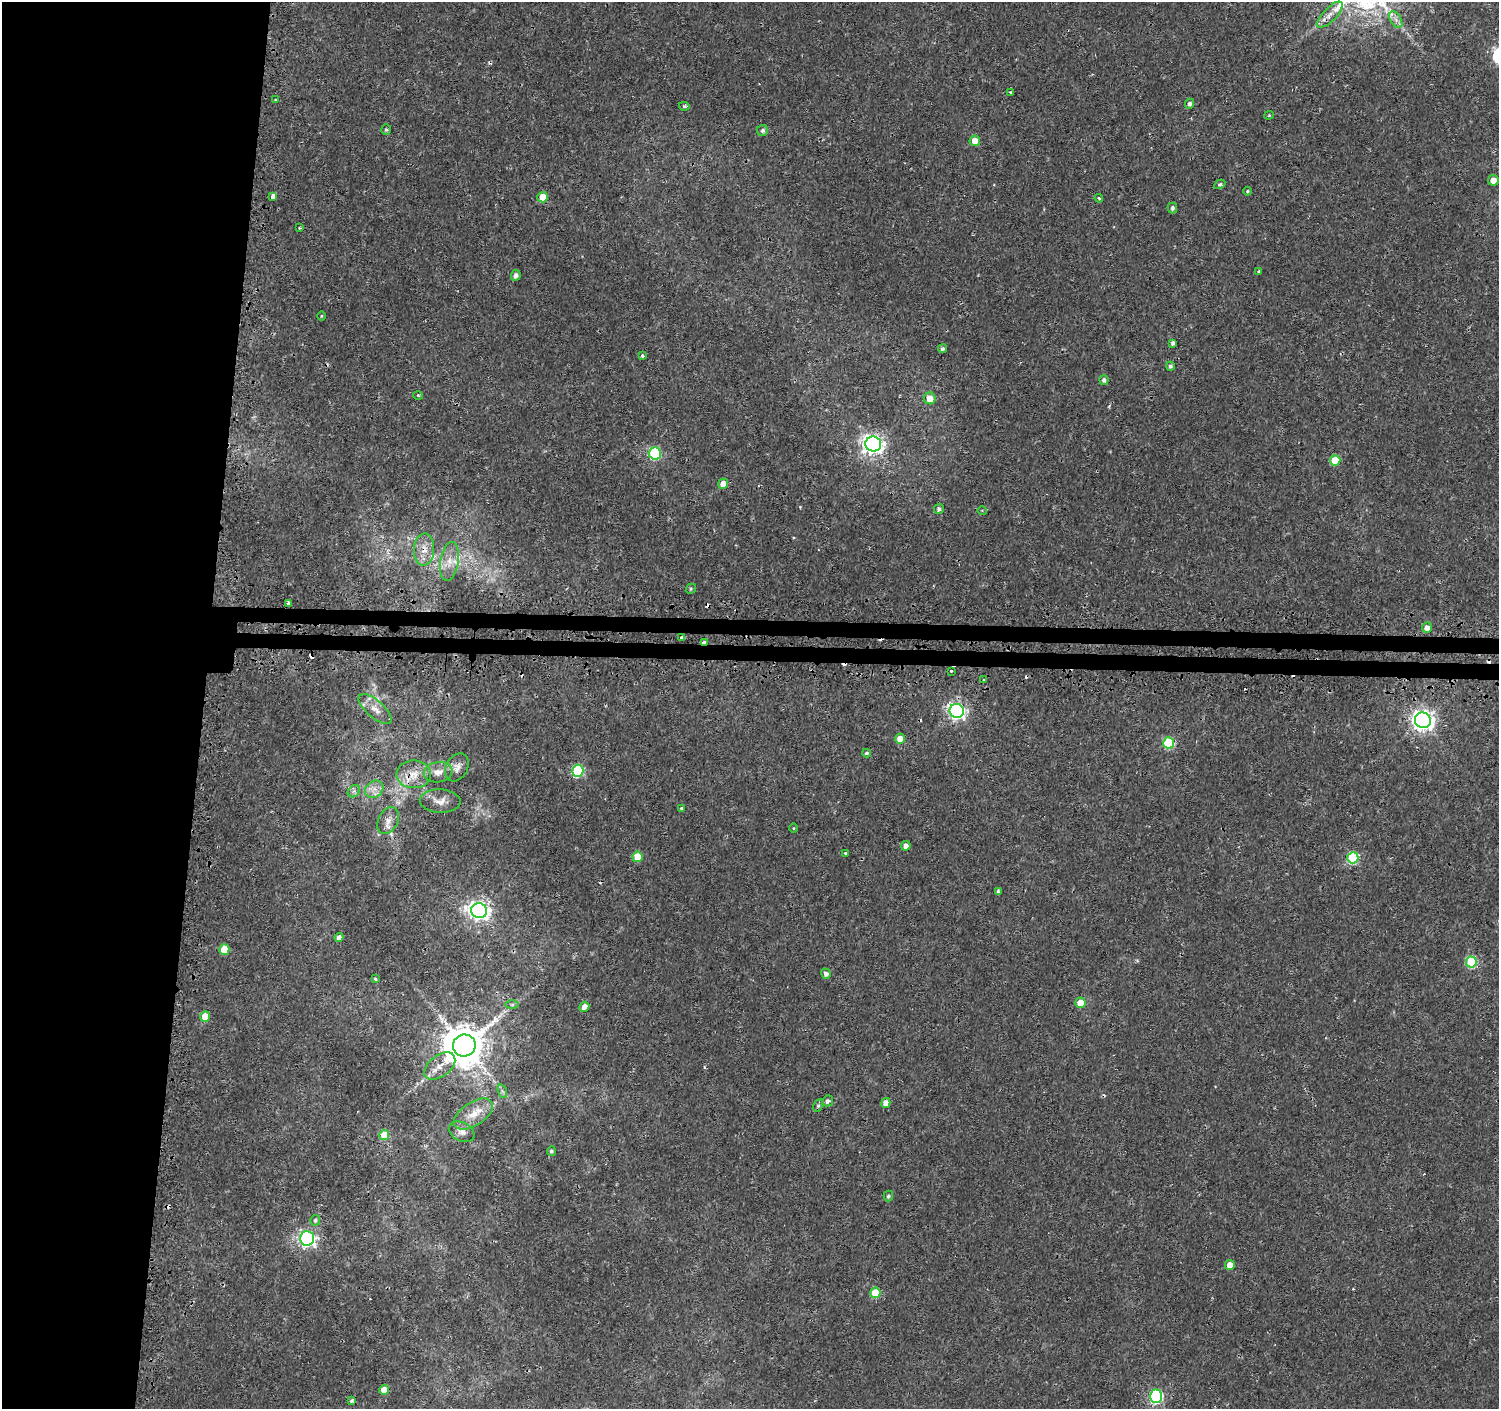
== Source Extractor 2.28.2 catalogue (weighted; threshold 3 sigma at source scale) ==
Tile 4 of 3 x 3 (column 1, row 2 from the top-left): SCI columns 24-1520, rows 1664-3070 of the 4548 x 4787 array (HDU 1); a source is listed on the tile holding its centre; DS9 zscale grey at full resolution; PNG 1501 x 1411 px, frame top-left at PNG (2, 2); each listed source drawn as its Kron ellipse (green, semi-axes under 4 px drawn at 4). Shown black and unused: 15% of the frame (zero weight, under 2 of 3 exposures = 3% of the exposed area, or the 3 px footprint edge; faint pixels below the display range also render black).
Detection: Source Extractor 2.28.2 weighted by HDU 2 'WHT'; one run over the whole footprint, this tile lists its part. Background 0.00318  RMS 0.0028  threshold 0.0124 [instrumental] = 3 sigma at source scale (4.5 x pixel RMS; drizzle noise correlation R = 1.50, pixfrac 1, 0.0396/0.0396 arcsec/px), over >= 5 px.
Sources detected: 105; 12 cosmic-ray / hot-pixel residue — neither listed nor drawn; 1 inside a brighter listed object's ellipse — not listed separately; the other 92 listed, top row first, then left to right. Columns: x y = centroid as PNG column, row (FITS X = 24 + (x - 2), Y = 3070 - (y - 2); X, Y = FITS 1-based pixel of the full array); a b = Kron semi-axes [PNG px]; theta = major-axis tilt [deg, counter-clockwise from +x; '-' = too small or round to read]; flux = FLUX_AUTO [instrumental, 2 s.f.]
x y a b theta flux
1330 15 17 6 45 2.4
1396 20 9 5 -59 1.2
1010 92 2 2 - 0.26
275 100 3 3 - 0.42
1190 104 5 4 - 0.9
684 106 5 3 - 0.49
1269 115 4 4 - 0.27
386 130 5 4 - 0.42
763 130 5 5 - 0.7
975 141 5 5 - 3.2
1493 180 5 5 - 2.3
1220 184 6 4 28 0.53
1247 191 4 3 - 0.3
273 197 4 3 - 15
543 197 5 5 - 3.8
1099 198 4 3 - 0.3
1172 208 5 4 - 0.68
299 228 3 3 - 0.27
1259 271 3 3 - 3.4
516 275 5 4 - 1.2
321 316 5 3 - 0.24
1173 343 4 4 - 0.85
942 349 4 4 - 0.63
642 356 4 3 - 2.1
1170 366 4 4 - 0.56
1104 380 5 4 - 0.88
418 395 5 3 - 0.32
930 398 6 6 - 2.7
873 444 8 7 - 140
655 453 6 6 - 28
1335 460 5 5 - 8.6
723 484 5 5 - 2.9
939 509 5 4 - 0.77
982 511 4 3 - 0.24
424 549 16 10 87 3.3
449 561 20 9 81 3.6
691 589 5 4 - 0.41
288 603 3 3 - 4.1
1427 627 5 5 - 2
681 638 3 3 - 0.46
704 642 4 3 - 3.4
951 671 3 3 - 1.4
983 680 3 2 - 0.51
375 709 20 8 -41 2.8
957 711 7 7 - 89
1423 720 8 7 - 160
900 739 5 5 - 3.1
1169 743 5 5 - 20
867 753 4 3 - 0.56
457 767 15 10 62 1.9
578 771 6 5 - 25
438 772 14 10 10 2.3
414 774 17 14 1 4.8
374 789 10 8 38 1.9
354 791 7 5 46 0.72
440 801 20 11 -3 2.8
681 808 4 3 - 0.33
388 821 14 9 62 2.3
793 828 5 3 - 0.22
906 846 5 5 - 1.6
846 853 3 3 - 0.59
637 857 5 5 - 6
1353 858 5 5 - 23
998 892 4 3 - 0.62
479 911 8 7 - 150
339 937 4 4 - 1.2
224 950 5 5 - 6.9
1471 962 5 5 - 18
826 974 5 5 - 1.2
375 979 4 3 - 0.54
1080 1003 5 5 - 3.6
512 1005 7 4 0 0.5
584 1007 5 4 - 1.6
205 1016 5 5 - 3.5
464 1045 11 11 - 1100
440 1066 18 10 38 3
502 1091 7 4 -71 0.59
828 1101 5 5 - 0.79
886 1103 5 4 - 2.3
818 1106 6 4 62 0.54
473 1114 22 11 33 4.3
462 1132 14 9 -28 1.7
384 1135 5 5 - 5.2
551 1151 5 4 - 0.6
888 1196 5 4 - 0.56
315 1220 5 4 - 0.61
307 1238 7 7 - 72
1230 1265 5 5 - 3.3
875 1293 5 5 - 8.3
384 1390 5 4 - 3.4
1156 1396 7 6 - 44
351 1401 4 3 - 0.44
Overlapping masked pixels (flux is a lower limit): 4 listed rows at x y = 1330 15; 424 549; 704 642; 414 774